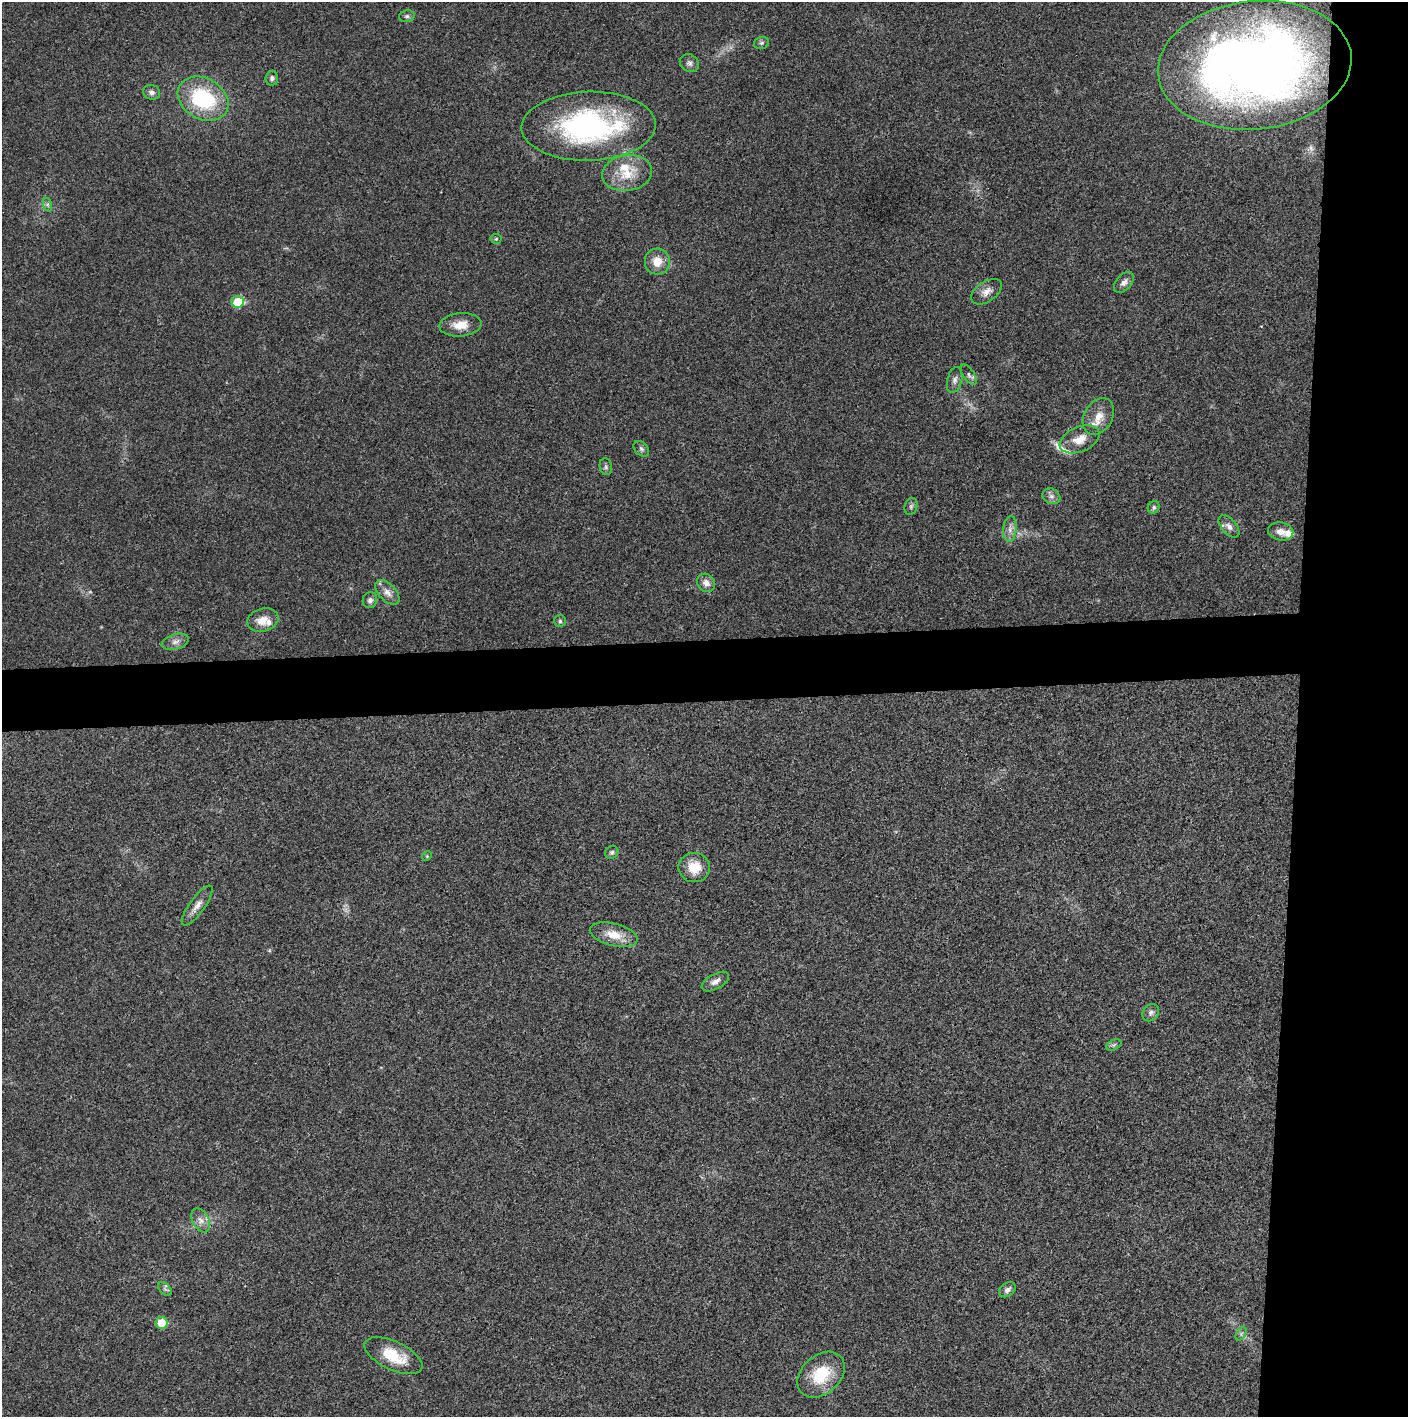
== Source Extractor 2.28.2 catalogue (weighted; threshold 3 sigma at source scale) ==
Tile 6 of 3 x 3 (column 3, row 2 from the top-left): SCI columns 2815-4220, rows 1415-2829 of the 4221 x 4243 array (HDU 1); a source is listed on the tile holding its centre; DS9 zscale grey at full resolution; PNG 1410 x 1419 px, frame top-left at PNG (2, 2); each listed source drawn as its Kron ellipse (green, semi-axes under 4 px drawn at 4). Shown black and unused: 12% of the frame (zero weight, under 3 of 4 exposures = <1% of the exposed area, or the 3 px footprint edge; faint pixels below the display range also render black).
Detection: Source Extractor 2.28.2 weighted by HDU 2 'WHT'; one run over the whole footprint, this tile lists its part. Background 0.019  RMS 0.0051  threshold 0.0229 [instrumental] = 3 sigma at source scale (4.5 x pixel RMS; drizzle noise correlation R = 1.50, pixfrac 1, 0.05/0.05 arcsec/px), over >= 5 px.
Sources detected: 53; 4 inside a brighter listed object's ellipse — not listed separately; the other 49 listed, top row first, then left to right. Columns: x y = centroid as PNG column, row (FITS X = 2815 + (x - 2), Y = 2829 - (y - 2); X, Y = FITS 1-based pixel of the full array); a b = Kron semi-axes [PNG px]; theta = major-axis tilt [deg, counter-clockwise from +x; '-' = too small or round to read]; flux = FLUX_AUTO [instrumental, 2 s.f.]
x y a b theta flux
407 16 8 6 13 1.1
761 43 8 5 16 1.2
689 63 10 8 -34 1.9
1255 65 97 64 6 490
272 78 7 6 - 1.5
152 92 8 7 - 2
203 99 27 20 -29 41
589 126 67 34 2 110
627 173 25 18 9 13
48 205 7 4 -71 1
496 239 5 5 - 0.7
657 262 13 12 - 7.3
1124 282 12 7 47 2.4
986 292 17 10 35 4
238 302 6 5 - 20
460 325 21 11 5 7.9
969 375 12 5 -55 1.6
955 380 13 7 76 2.3
1098 416 19 14 59 7.7
1079 439 21 12 23 7.4
641 449 9 6 -45 1.4
606 467 8 6 -77 1.2
1051 496 9 7 -31 2.1
911 506 8 6 75 1.3
1154 507 6 5 - 1.1
1229 526 13 7 -49 2.6
1010 529 13 6 84 3
1281 531 13 9 -11 4.3
706 583 10 8 -47 3.3
387 592 15 8 -47 3.8
370 600 8 7 - 1.9
263 620 16 11 16 6
560 621 6 6 - 0.99
175 642 14 7 15 2.9
612 852 7 6 - 1.2
427 856 5 4 - 0.56
694 867 16 14 -1 10
197 906 24 7 54 4.5
614 935 24 11 -14 9.2
715 981 15 7 29 3.1
1151 1013 9 7 48 1.9
1114 1045 8 5 25 1
201 1220 13 8 -62 3.3
165 1289 8 5 -45 1.2
1007 1290 9 6 34 2
161 1323 6 5 - 11
1241 1334 7 4 57 0.98
393 1356 31 14 -25 17
821 1375 27 19 42 20